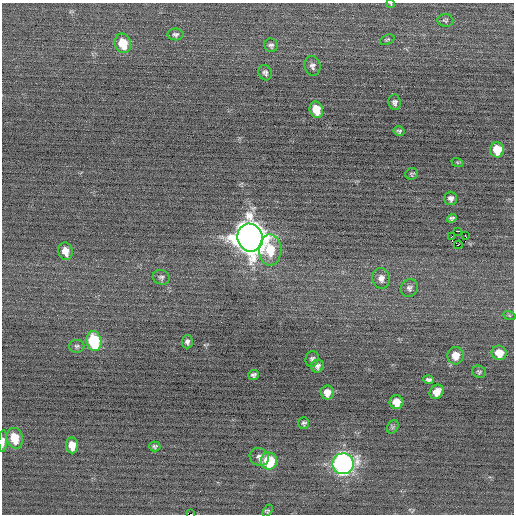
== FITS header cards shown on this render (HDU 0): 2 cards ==
NAXIS1  =                  512 / Axis length
NAXIS2  =                  512 / Axis length

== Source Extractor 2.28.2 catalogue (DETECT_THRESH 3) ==
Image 512 x 512 px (HDU 0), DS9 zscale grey, 1 PNG px = 1 image px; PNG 516 x 516 px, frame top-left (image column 1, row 512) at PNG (2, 3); each listed source drawn as its Kron ellipse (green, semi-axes under 4 px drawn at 4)
Background -0.076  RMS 0.7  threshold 2.11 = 3 sigma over >= 5 px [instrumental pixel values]
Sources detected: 51; all 51 listed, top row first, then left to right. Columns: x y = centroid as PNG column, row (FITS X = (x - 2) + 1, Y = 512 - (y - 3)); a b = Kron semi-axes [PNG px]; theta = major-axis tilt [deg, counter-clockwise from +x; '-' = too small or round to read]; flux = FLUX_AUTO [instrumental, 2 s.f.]
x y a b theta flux
391 4 4 3 - 42
445 20 8 6 -4 91
176 34 8 6 -1 120
387 40 8 4 23 74
123 43 10 8 -74 1200
271 45 7 6 - 130
312 66 10 8 -76 170
265 73 8 6 -63 130
395 102 8 6 -80 150
316 110 8 6 -73 840
399 131 5 4 - 86
497 150 8 7 - 1200
457 162 6 4 -19 57
412 174 6 5 - 78
451 198 6 6 - 170
452 218 5 4 - 110
458 231 2 2 - 3000
465 235 2 2 - 57
451 237 2 2 - 4300
250 238 14 12 -72 82000
458 245 4 2 - 590
270 250 15 11 -89 1500
66 251 9 7 -75 500
161 277 8 7 - 140
381 278 10 8 -80 280
409 288 9 8 - 180
509 315 6 4 -20 58
94 341 10 7 -77 3400
187 342 6 5 - 130
77 346 7 6 - 110
499 353 7 7 - 740
455 356 9 8 - 580
312 359 8 6 71 130
317 366 7 6 - 160
479 372 7 6 - 92
253 375 5 5 - 120
428 380 5 4 - 110
327 392 7 6 - 420
437 392 8 6 49 440
396 402 7 7 - 640
304 423 5 5 - 97
393 427 7 5 60 82
15 438 10 8 -76 1100
3 441 11 4 87 290
72 445 8 6 -84 580
155 446 5 5 - 94
259 457 10 8 -28 220
269 461 8 8 - 2500
343 464 10 10 - 18000
268 511 7 4 60 63
191 514 2 2 - 1000
At the frame edge (FLAGS 8, measured only in part): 3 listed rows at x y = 391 4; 3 441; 191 514